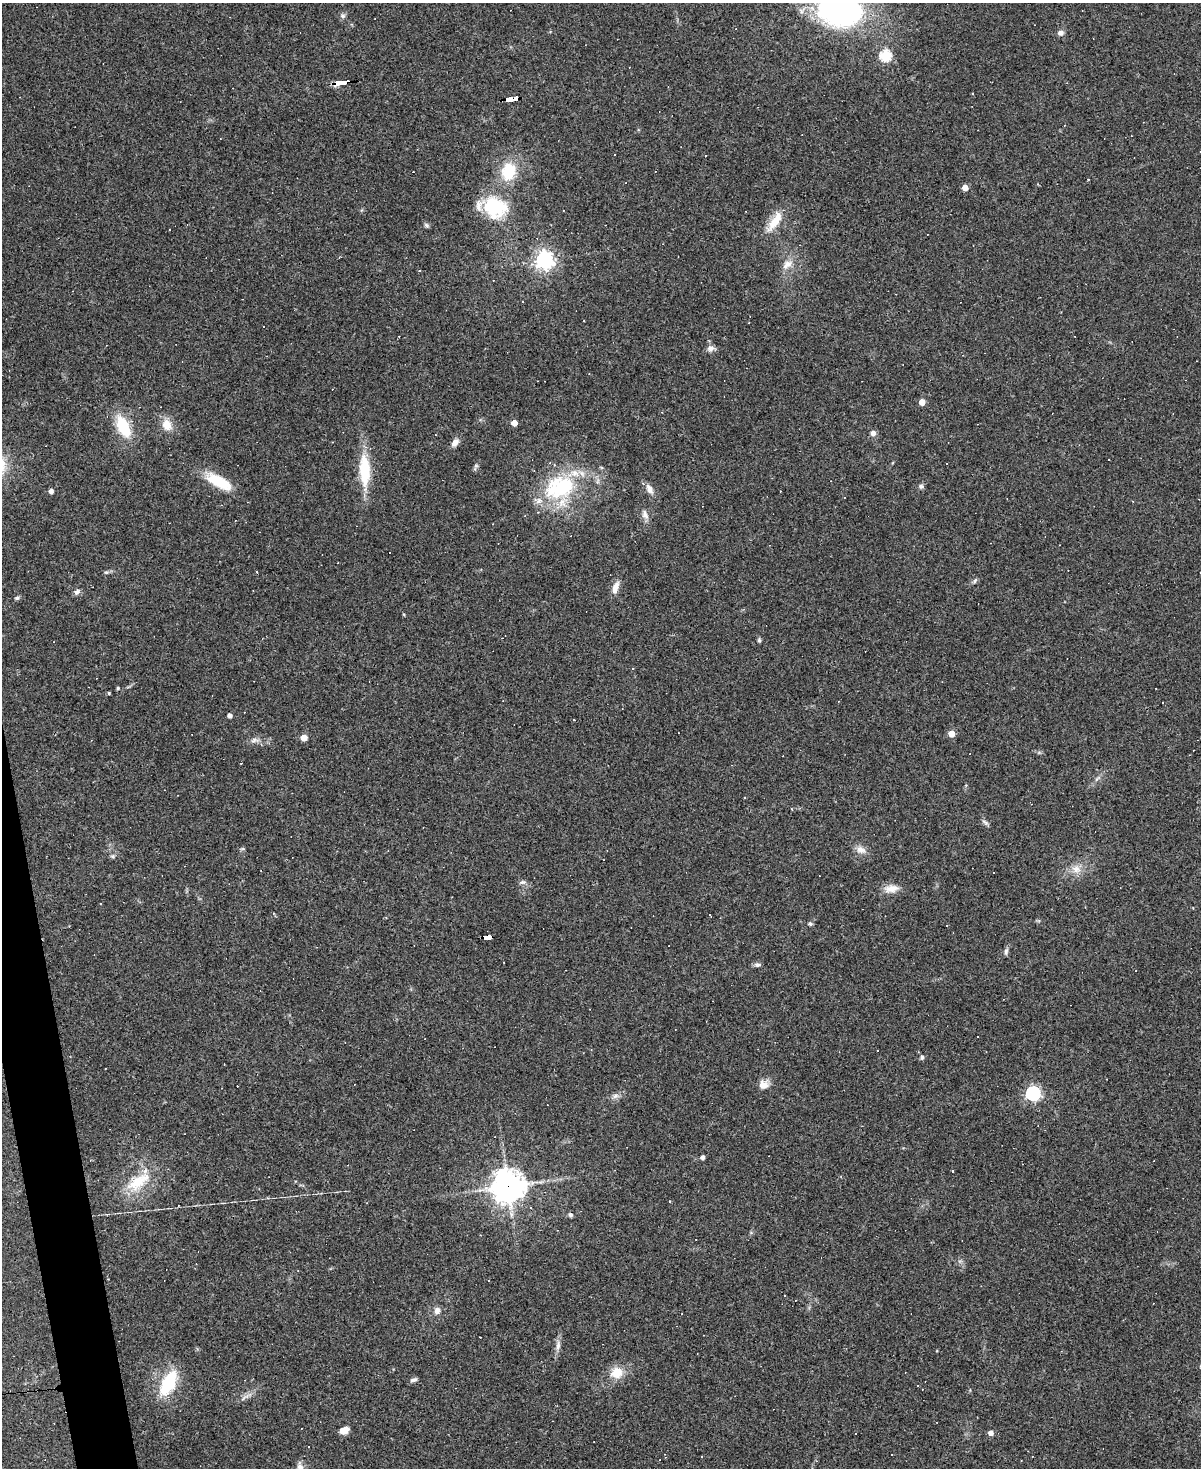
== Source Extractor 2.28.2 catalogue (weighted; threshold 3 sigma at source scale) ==
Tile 7 of 4 x 3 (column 3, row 2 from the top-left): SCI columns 2398-3596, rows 1709-3174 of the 4794 x 4772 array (HDU 1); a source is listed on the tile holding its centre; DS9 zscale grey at full resolution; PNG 1203 x 1470 px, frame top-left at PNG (2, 3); no overlay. Shown black and unused: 2% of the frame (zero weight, under 3 of 4 exposures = <1% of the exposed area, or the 3 px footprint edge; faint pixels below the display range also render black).
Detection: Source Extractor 2.28.2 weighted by HDU 2 'WHT'; one run over the whole footprint, this tile lists its part. Background 0.147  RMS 0.007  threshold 0.0314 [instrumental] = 3 sigma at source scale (4.5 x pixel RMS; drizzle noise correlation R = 1.50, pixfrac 1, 0.05/0.05 arcsec/px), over >= 5 px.
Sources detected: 104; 21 cosmic-ray / hot-pixel residue — not listed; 1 inside a brighter listed object's ellipse — not listed separately; the other 82 listed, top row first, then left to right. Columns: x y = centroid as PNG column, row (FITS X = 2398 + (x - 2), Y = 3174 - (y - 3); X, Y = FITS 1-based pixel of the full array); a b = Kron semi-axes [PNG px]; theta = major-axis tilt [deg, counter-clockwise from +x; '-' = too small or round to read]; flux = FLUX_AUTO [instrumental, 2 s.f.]
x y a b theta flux
840 10 33 22 -9 250
343 16 7 6 - 1.8
1060 33 7 6 - 2.7
885 56 6 5 - 63
341 82 12 3 6 200
972 93 3 3 - 1.7
512 99 13 4 5 160
615 155 2 2 - 0.51
508 171 21 17 74 24
965 187 4 4 - 7.4
495 207 30 25 -21 41
775 221 31 11 55 14
426 225 8 5 -49 1.3
544 260 7 6 - 320
787 264 17 9 39 6.4
522 301 3 2 - 0.85
710 348 9 8 - 3.3
589 374 3 2 - 0.48
922 402 4 4 - 7.4
514 423 5 4 - 7
167 425 14 11 -66 9.2
123 426 28 14 -65 25
873 433 6 5 - 3.5
455 443 11 7 52 3.7
476 466 6 4 -18 0.89
364 470 43 13 -88 27
219 482 33 12 -28 22
921 486 7 6 - 1.6
562 487 39 33 16 62
649 489 16 7 -62 4.4
51 491 4 4 - 3.1
645 514 13 8 -70 3.9
256 571 3 2 - 0.73
106 572 5 5 - 1.1
975 580 8 4 63 1.3
615 588 17 7 72 5.6
77 592 7 7 - 2.4
17 598 6 5 - 1.2
759 640 5 5 - 1.1
118 688 4 4 - 0.9
109 693 3 3 - 1.6
230 716 4 4 - 2.5
574 720 3 2 - 0.59
951 734 5 5 - 10
304 738 5 4 - 9.2
254 740 12 6 12 2.8
1097 779 9 3 45 1.5
745 798 2 2 - 0.53
791 809 4 3 - 0.57
985 822 11 4 -39 1.7
243 849 6 4 -18 0.86
861 850 14 9 -22 4.9
113 856 6 5 - 1.3
1076 869 14 10 -19 6.6
523 882 9 5 9 1.8
891 889 21 10 8 7.2
710 915 3 3 - 1.5
810 924 6 5 - 1.1
947 925 3 2 - 0.68
487 937 9 4 3 220
1006 951 9 5 77 1.8
758 965 9 5 3 1.9
922 1057 5 5 - 1.8
763 1085 12 11 - 5.8
1033 1093 6 6 - 150
615 1096 10 6 19 2.7
702 1157 4 4 - 2.3
952 1171 3 3 - 6.1
138 1182 37 15 35 25
508 1186 11 10 - 980
670 1201 3 2 - 0.81
570 1215 6 5 - 1.4
437 1311 8 7 - 3.7
558 1345 14 6 83 3.6
617 1373 14 13 - 12
414 1380 10 5 14 1.8
168 1383 29 14 62 32
918 1385 3 3 - 2.2
344 1430 10 6 28 5.8
991 1433 5 4 - 4
701 1456 3 3 - 14
300 1467 13 8 -83 3.9
Overlapping masked pixels (flux is a lower limit): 4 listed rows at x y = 341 82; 512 99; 487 937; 508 1186
Isophote crosses this tile's border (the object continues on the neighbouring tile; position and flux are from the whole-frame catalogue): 2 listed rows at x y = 840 10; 300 1467